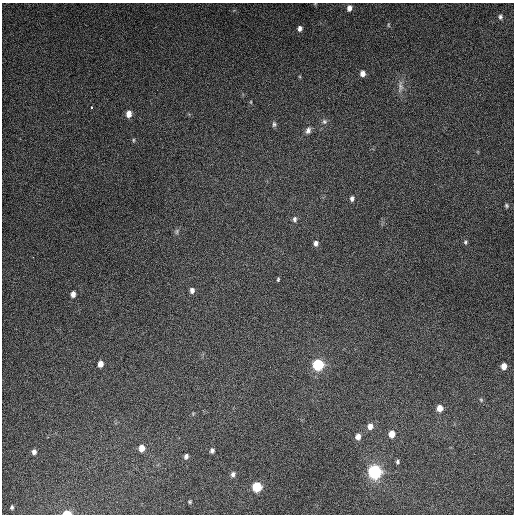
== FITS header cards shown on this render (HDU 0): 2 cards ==
NAXIS1  =                  512
NAXIS2  =                  512

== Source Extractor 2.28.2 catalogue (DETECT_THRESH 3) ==
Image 512 x 512 px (HDU 0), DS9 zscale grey, 1 PNG px = 1 image px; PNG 516 x 516 px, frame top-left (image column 1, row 512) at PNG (2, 3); no overlay
Background 5130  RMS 320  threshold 949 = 3 sigma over >= 5 px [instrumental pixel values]
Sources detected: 42; all 42 listed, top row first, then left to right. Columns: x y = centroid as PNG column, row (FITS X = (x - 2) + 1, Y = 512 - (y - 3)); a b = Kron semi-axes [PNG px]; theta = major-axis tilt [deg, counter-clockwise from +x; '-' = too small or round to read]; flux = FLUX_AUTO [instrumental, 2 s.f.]
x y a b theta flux
349 8 6 5 - 1.0e+05
500 17 6 5 - 4.5e+04
388 25 6 4 -88 2.5e+04
300 28 6 5 - 7.7e+04
363 73 6 5 - 1.2e+05
400 87 20 7 86 1.4e+05
251 102 6 4 90 2.3e+04
91 107 3 2 - 2.2e+04
129 114 7 5 81 1.6e+05
324 121 8 7 - 5.9e+04
274 124 7 5 -83 4.7e+04
308 130 10 7 70 8.7e+04
133 140 6 3 90 2.5e+04
352 198 7 5 82 6.1e+04
506 205 6 5 - 3.5e+04
295 219 8 6 -81 5.7e+04
177 231 9 4 89 4.2e+04
465 242 7 5 81 3.9e+04
316 243 7 5 90 8.2e+04
33 257 2 2 - 1.2e+04
278 279 5 3 - 2.7e+04
192 290 6 5 - 8.7e+04
73 294 6 5 - 1.0e+05
100 364 5 5 - 1.4e+05
318 365 8 8 - 1.1e+06
504 366 6 5 - 1.6e+05
481 400 5 5 - 3.0e+04
440 408 7 6 - 1.9e+05
370 426 7 6 - 1.3e+05
392 434 7 6 - 2.2e+05
358 437 7 6 - 1.3e+05
142 448 6 5 - 1.8e+05
212 450 6 5 - 5.4e+04
34 452 6 5 - 7.4e+04
186 456 6 4 66 6.5e+04
397 462 6 5 - 4.2e+04
375 472 10 10 - 1.7e+06
233 474 7 6 - 6.5e+04
257 487 7 6 - 7.1e+05
190 502 4 4 - 2.5e+04
12 507 4 3 - 3.4e+04
67 513 7 4 -1 2.8e+05
At the frame edge (FLAGS 8, measured only in part): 1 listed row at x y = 67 513